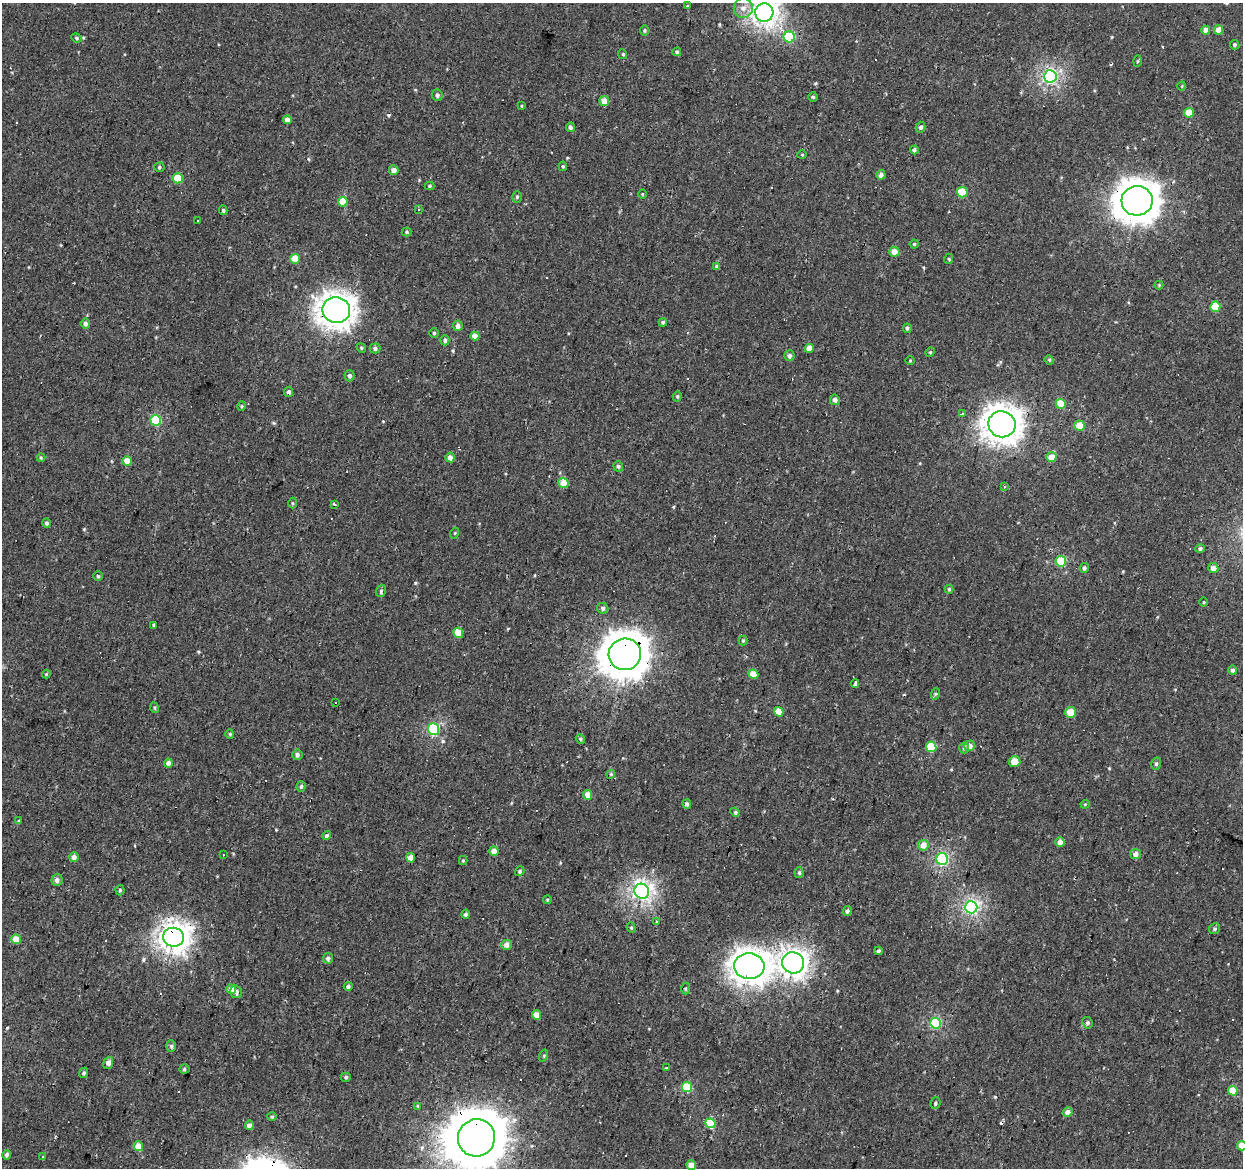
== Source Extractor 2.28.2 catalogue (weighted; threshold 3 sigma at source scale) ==
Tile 7 of 4 x 4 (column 3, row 2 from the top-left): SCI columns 2485-3725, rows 2613-3778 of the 4965 x 5165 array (HDU 1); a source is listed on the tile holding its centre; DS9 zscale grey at full resolution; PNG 1245 x 1170 px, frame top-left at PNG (2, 3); each listed source drawn as its Kron ellipse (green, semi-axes under 4 px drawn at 4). Shown black and unused: <1% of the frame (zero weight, under 2 of 3 exposures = <1% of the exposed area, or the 3 px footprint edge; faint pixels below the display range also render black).
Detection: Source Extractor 2.28.2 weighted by HDU 2 'WHT'; one run over the whole footprint, this tile lists its part. Background 6.68e-04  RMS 0.0053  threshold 0.0239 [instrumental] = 3 sigma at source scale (4.5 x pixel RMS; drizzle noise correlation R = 1.50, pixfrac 1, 0.0396/0.0396 arcsec/px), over >= 5 px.
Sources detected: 200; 1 inside a brighter object's white glare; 21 cosmic-ray / hot-pixel residue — neither listed nor drawn; the other 178 listed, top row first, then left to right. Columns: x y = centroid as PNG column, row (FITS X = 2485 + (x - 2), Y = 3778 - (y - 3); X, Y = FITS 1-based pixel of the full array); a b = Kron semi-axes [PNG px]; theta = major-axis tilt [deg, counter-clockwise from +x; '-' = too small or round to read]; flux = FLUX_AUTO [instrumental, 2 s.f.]
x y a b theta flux
687 6 4 3 - 0.5
743 8 10 9 - 3.9
764 13 9 9 - 260
644 30 5 4 - 0.69
1206 30 4 4 - 3.6
1219 30 4 4 - 6.3
789 37 5 5 - 33
76 38 5 4 - 0.73
1235 45 5 4 - 0.91
677 52 4 4 - 0.86
622 54 5 3 - 0.55
1137 61 6 4 88 0.68
1050 76 6 6 - 100
1182 86 4 3 - 0.43
437 95 6 5 - 1.5
813 97 4 4 - 0.71
604 101 5 4 - 5.1
521 106 4 2 - 0.46
1189 113 5 5 - 8
287 120 4 4 - 2.8
570 127 5 4 - 1.3
920 127 5 4 - 1.4
914 150 4 4 - 1.8
802 155 5 3 - 0.43
563 166 5 4 - 0.66
159 167 5 4 - 0.84
394 170 5 5 - 3.3
881 175 4 4 - 2.4
178 178 5 5 - 14
430 186 5 4 - 0.81
962 192 5 5 - 18
642 194 5 3 - 0.44
517 197 6 5 - 0.95
1137 201 15 15 - 900
343 202 5 4 - 10
223 210 5 4 - 0.91
419 210 4 3 - 0.89
197 220 3 3 - 0.85
407 232 5 4 - 0.73
914 244 4 4 - 0.63
894 252 5 5 - 4.8
295 259 5 4 - 10
948 259 5 3 - 0.58
717 267 4 4 - 1.3
1159 285 4 4 - 0.5
1215 307 5 5 - 16
336 310 14 13 - 490
663 322 4 4 - 0.86
85 324 5 4 - 2
458 326 5 5 - 2.4
907 328 4 4 - 1.1
434 333 5 5 - 0.76
475 336 4 4 - 4.4
445 340 5 4 - 1.4
361 348 5 4 - 0.62
375 348 5 5 - 1.4
809 348 4 4 - 4.4
930 352 5 4 - 0.7
789 356 5 5 - 1.6
1049 360 5 4 - 0.64
910 361 5 3 - 0.45
349 376 5 5 - 1.5
289 392 5 4 - 1.6
677 396 5 4 - 0.71
835 400 5 5 - 2.4
1061 404 5 5 - 11
242 406 4 4 - 0.6
962 414 3 2 - 0.93
156 420 5 5 - 29
1002 424 14 13 - 580
1080 426 5 5 - 8.5
450 457 5 4 - 3.1
1051 457 5 5 - 7.4
41 458 4 4 - 0.56
127 461 5 4 - 6.2
618 466 5 4 - 0.98
563 483 5 5 - 11
1005 486 3 2 - 0.64
292 503 5 3 - 0.57
334 505 3 3 - 4.1
47 523 5 4 - 1.2
455 533 5 3 - 0.49
1200 548 5 4 - 1.3
1061 561 5 5 - 24
1084 568 5 4 - 1
1213 568 5 5 - 3
98 576 4 4 - 0.77
949 589 4 4 - 0.61
381 591 6 4 70 0.87
1204 602 4 3 - 0.47
603 608 5 5 - 1.2
154 625 3 3 - 0.56
458 633 5 5 - 8.1
743 640 5 4 - 0.61
625 654 16 15 - 1200
1232 670 5 4 - 1.5
46 674 4 4 - 0.52
753 674 5 4 - 8
855 683 4 3 - 20
935 694 6 4 71 0.72
335 702 3 3 - 2.7
155 708 5 3 - 0.59
779 712 5 4 - 8.2
1070 712 5 5 - 8.9
434 729 6 5 - 51
230 734 5 4 - 0.58
580 739 5 4 - 0.78
970 746 5 5 - 3.5
931 747 5 5 - 16
964 748 5 5 - 0.87
297 755 5 5 - 1.6
1014 761 6 5 - 5.3
168 763 4 4 - 2.5
1156 764 6 5 - 0.89
611 774 4 3 - 0.51
301 787 5 4 - 1
588 795 5 4 - 5.6
687 804 5 4 - 1.2
1085 804 5 4 - 0.6
735 812 5 4 - 0.98
19 821 4 3 - 0.49
327 836 4 4 - 1.4
1060 842 5 4 - 3.7
923 845 5 5 - 5.8
494 851 5 4 - 4.8
1136 854 5 5 - 2.8
223 855 2 2 - 0.37
74 857 5 4 - 2.9
411 858 5 4 - 5.1
942 859 6 5 - 61
463 861 4 4 - 0.6
520 871 5 4 - 0.79
799 873 5 4 - 0.81
57 880 6 5 - 2.1
120 890 5 4 - 0.86
642 891 8 7 - 160
547 900 4 4 - 0.54
971 907 6 6 - 100
847 911 5 4 - 1.2
466 914 4 4 - 1.1
656 922 4 3 - 0.8
631 928 5 4 - 0.79
1214 929 6 5 - 0.95
174 937 10 9 - 340
16 939 5 4 - 8.9
506 945 5 5 - 3
879 951 4 3 - 0.78
328 958 5 5 - 1.6
793 963 11 10 - 290
749 966 15 13 -4 490
348 986 4 4 - 1.3
231 989 5 4 - 6.6
686 989 6 4 88 0.84
236 992 6 5 - 2.5
536 1015 5 4 - 3.9
936 1023 5 5 - 39
1087 1023 6 5 - 1.5
171 1046 6 5 - 1.1
544 1056 6 3 71 0.63
108 1063 6 4 69 3.3
666 1068 3 3 - 5.2
184 1069 5 4 - 0.95
84 1073 5 4 - 0.9
346 1077 5 4 - 0.82
687 1087 5 5 - 21
1233 1091 5 4 - 9.8
935 1103 6 5 - 0.92
417 1106 4 3 - 0.65
1068 1112 5 4 - 3.9
272 1117 5 3 - 0.63
710 1123 5 5 - 21
249 1125 5 4 - 3.1
476 1138 19 18 - 3000
138 1146 5 4 - 7.3
1242 1146 5 4 - 6.3
7 1155 5 4 - 1.1
43 1157 4 4 - 0.5
691 1165 5 4 - 5.1
Overlapping masked pixels (flux is a lower limit): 7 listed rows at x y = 1137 201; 336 310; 625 654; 174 937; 793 963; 749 966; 476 1138
Isophote crosses this tile's border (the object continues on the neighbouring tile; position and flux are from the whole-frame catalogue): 3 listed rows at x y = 764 13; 476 1138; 1242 1146